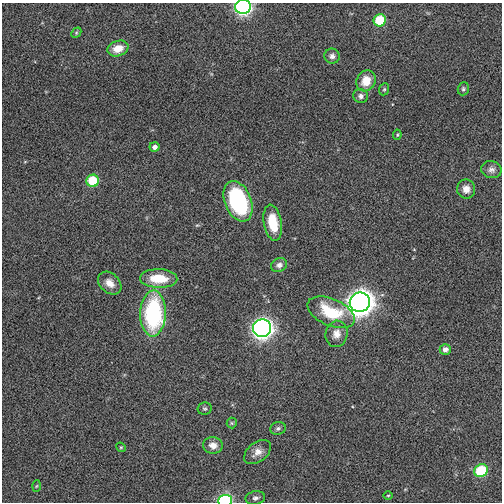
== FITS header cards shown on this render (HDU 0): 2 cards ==
NAXIS1  =                  500
NAXIS2  =                  500

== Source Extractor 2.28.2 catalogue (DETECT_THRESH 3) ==
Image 500 x 500 px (HDU 0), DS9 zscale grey, 1 PNG px = 1 image px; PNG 504 x 504 px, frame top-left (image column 1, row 500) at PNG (2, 3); each listed source drawn as its Kron ellipse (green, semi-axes under 4 px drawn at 4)
Background 0.0141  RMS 0.15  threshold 0.443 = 3 sigma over >= 5 px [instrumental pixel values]
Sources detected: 36; all 36 listed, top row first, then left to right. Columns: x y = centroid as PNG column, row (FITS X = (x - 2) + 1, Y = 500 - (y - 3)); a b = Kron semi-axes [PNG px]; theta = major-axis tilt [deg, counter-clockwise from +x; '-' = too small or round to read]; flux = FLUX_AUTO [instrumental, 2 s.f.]
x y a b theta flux
243 7 8 7 - 2300
380 20 6 6 - 390
76 33 6 4 47 13
118 49 11 7 18 140
332 56 8 7 - 39
366 81 11 9 62 160
384 89 6 5 - 15
463 89 7 5 68 20
361 96 7 7 - 36
397 135 5 4 - 13
154 147 5 5 - 51
491 170 10 8 -12 45
93 181 6 6 - 380
466 189 9 9 - 71
238 201 21 13 -68 1200
273 223 18 9 -80 280
279 265 8 6 24 44
159 278 19 9 -2 280
110 283 13 9 -42 87
360 302 10 10 - 9400
331 312 25 13 -24 480
153 313 23 13 88 1300
262 328 9 9 - 4700
337 334 13 11 78 93
445 349 5 5 - 57
205 409 7 6 - 19
232 423 5 5 - 15
278 428 8 6 12 25
213 445 10 8 -5 79
121 447 5 4 - 12
257 452 15 9 38 80
481 471 7 6 - 480
36 486 6 4 86 10
388 495 5 3 - 9.5
255 498 10 6 11 35
225 500 7 5 5 1200
At the frame edge (FLAGS 8, measured only in part): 2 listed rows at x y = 243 7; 225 500